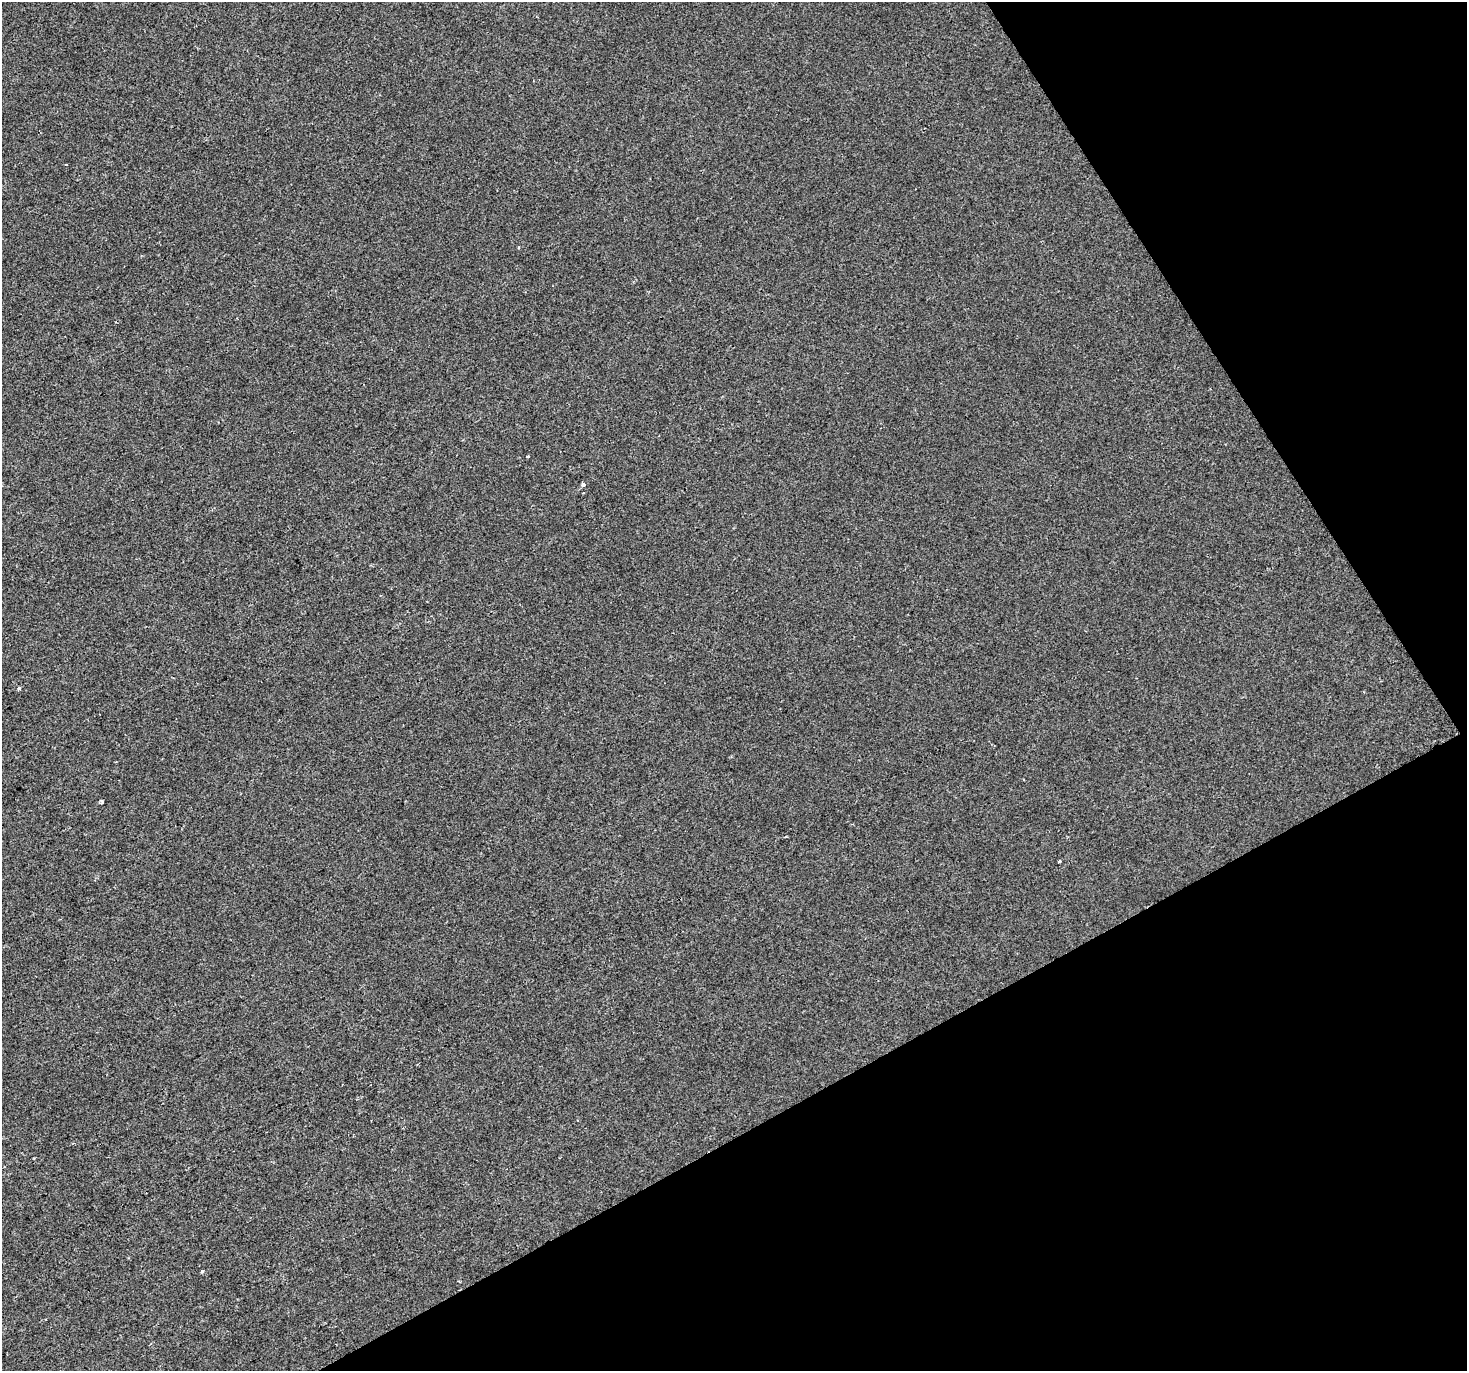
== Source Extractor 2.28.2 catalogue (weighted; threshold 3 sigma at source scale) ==
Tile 12 of 4 x 4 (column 4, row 3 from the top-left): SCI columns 4398-5862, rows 1544-2912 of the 5862 x 5765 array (HDU 1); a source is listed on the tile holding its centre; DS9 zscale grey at full resolution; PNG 1469 x 1373 px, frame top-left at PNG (2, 2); no overlay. Shown black and unused: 27% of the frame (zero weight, under 2 of 3 exposures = <1% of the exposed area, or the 3 px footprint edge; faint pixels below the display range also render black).
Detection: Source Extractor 2.28.2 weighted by HDU 2 'WHT'; one run over the whole footprint, this tile lists its part. Background -2.36e-04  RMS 0.0042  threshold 0.0188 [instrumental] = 3 sigma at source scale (4.5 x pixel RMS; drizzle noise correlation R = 1.50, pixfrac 1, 0.0396/0.0396 arcsec/px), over >= 5 px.
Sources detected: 8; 1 cosmic-ray / hot-pixel residue — not listed; the other 7 listed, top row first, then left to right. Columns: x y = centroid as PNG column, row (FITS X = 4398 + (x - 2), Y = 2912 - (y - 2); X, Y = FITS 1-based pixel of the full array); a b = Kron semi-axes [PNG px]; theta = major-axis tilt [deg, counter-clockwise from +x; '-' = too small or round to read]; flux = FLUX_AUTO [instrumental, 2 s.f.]
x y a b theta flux
66 165 3 2 - 0.55
527 457 3 3 - 0.79
583 484 3 3 - 3.9
19 689 4 4 - 0.9
102 802 4 3 - 1.1
1059 861 3 3 - 0.9
202 1271 3 3 - 0.78